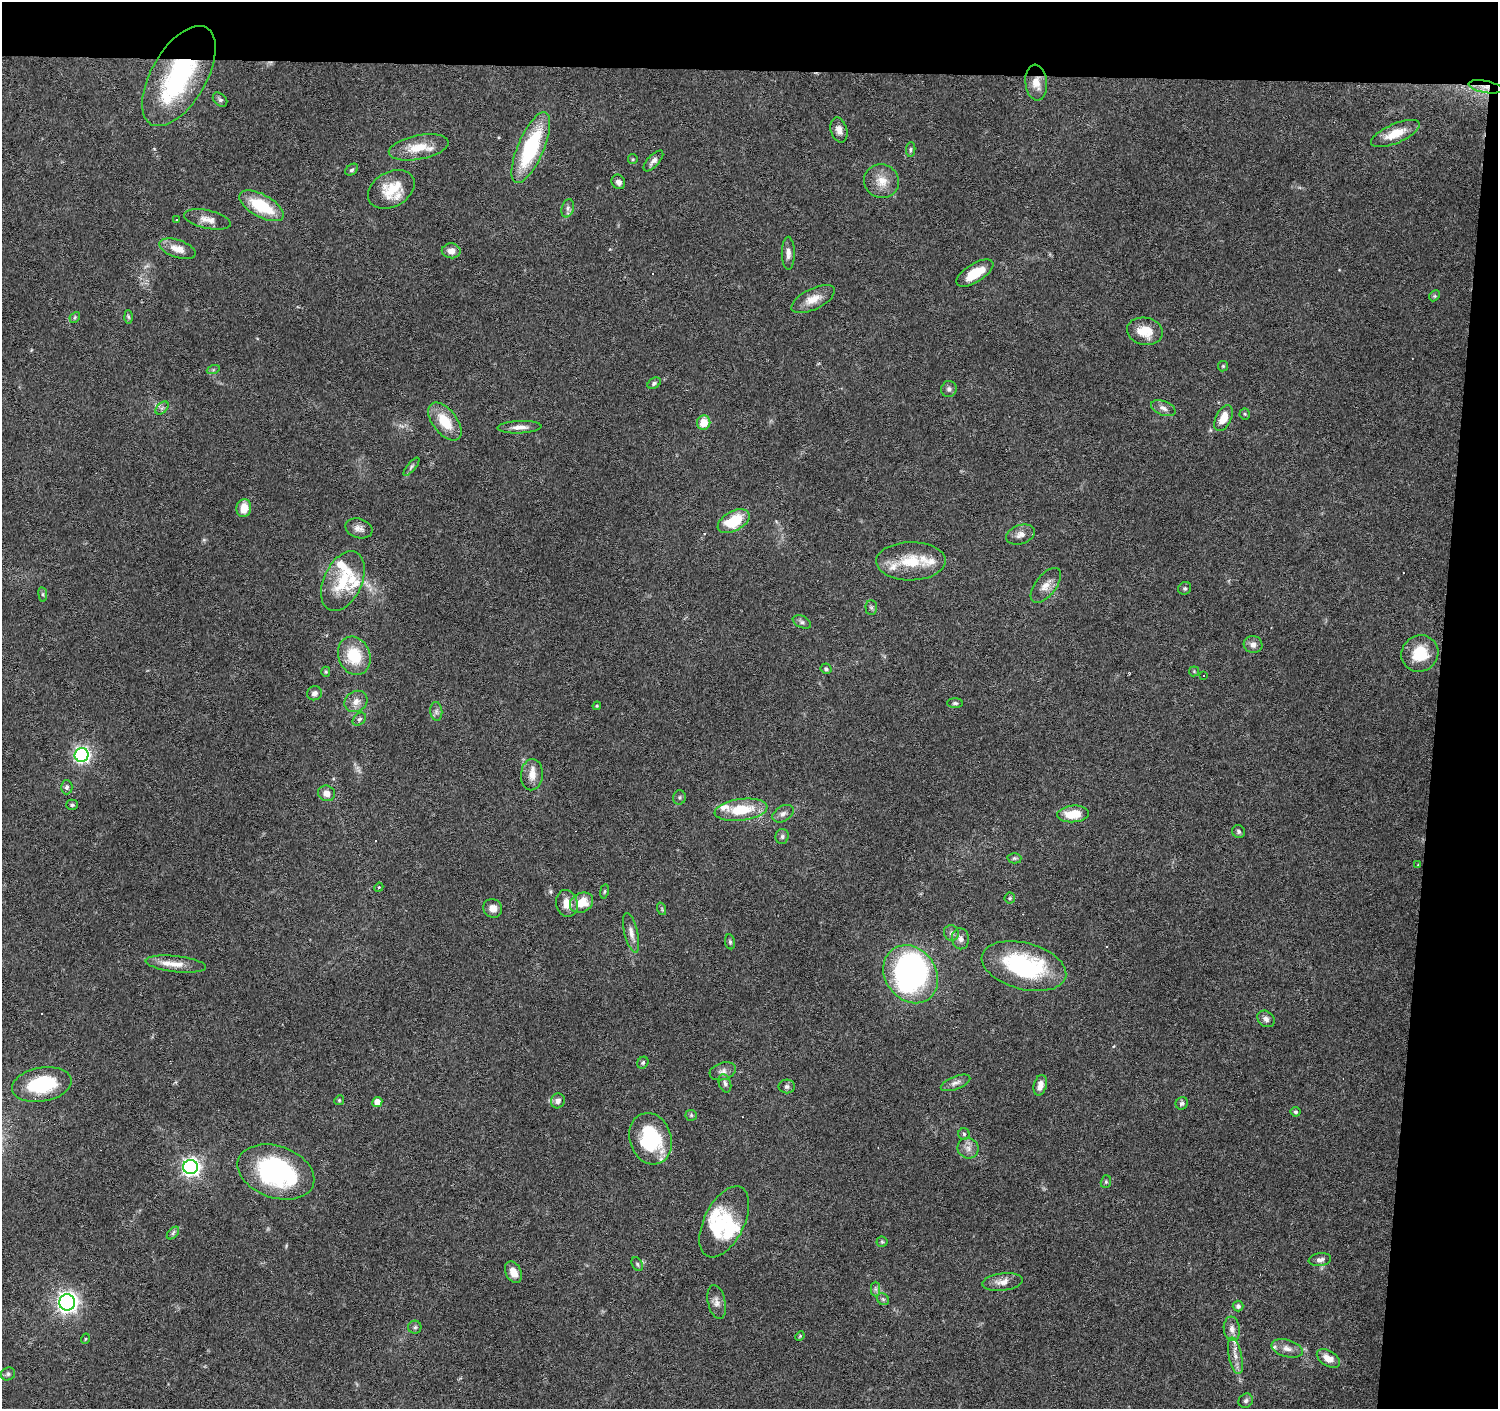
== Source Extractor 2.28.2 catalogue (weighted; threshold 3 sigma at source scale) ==
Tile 3 of 3 x 3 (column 3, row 1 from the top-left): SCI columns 2993-4488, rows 3043-4449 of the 4493 x 4730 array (HDU 1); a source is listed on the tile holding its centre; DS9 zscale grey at full resolution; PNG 1500 x 1411 px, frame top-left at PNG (2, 2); each listed source drawn as its Kron ellipse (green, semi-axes under 4 px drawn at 4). Shown black and unused: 9% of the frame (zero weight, under 3 of 6 exposures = <1% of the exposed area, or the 3 px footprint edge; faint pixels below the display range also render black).
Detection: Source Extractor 2.28.2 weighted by HDU 2 'WHT'; one run over the whole footprint, this tile lists its part. Background 0.0874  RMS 0.0044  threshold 0.0182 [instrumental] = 3 sigma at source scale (4.09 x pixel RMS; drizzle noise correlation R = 1.36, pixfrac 0.8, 0.0396/0.0396 arcsec/px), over >= 5 px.
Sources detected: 153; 1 too faint to see at this stretch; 2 inside a brighter object's white glare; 7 cosmic-ray / hot-pixel residue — neither listed nor drawn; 11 inside a brighter listed object's ellipse — not listed separately; the other 132 listed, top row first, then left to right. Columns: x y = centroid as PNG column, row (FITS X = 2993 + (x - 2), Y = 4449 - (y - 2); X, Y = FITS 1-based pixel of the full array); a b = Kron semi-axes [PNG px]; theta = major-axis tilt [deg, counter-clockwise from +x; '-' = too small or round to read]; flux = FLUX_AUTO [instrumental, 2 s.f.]
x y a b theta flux
179 76 56 27 60 57
1036 83 18 11 -84 5
1485 87 17 6 -10 3
220 100 8 6 -44 0.99
839 130 13 8 -74 2.8
1395 133 26 9 23 8.3
419 147 30 12 11 10
531 147 38 13 67 38
911 149 7 4 84 0.78
633 159 5 4 - 0.48
653 161 13 5 47 2
352 170 7 5 39 0.82
882 181 18 16 -30 6.6
618 182 7 6 - 2.1
391 189 25 17 30 13
262 206 24 11 -29 18
568 208 9 6 74 1.4
207 219 24 9 -12 3.9
176 220 2 2 - 0.35
178 249 19 8 -19 5.5
451 251 9 7 -4 3
788 253 16 6 -89 2.4
975 273 21 9 32 9.2
1434 296 6 4 45 0.61
813 299 24 10 26 5.7
75 317 6 4 48 0.67
128 317 6 4 -87 0.7
1145 331 18 13 -10 8.8
1223 366 5 5 - 0.57
213 370 6 4 19 0.65
654 383 7 5 32 0.84
949 389 8 7 - 1.5
162 408 8 4 44 0.93
1163 408 13 7 -20 2
1245 414 5 5 - 0.63
1223 418 14 7 64 6.4
445 421 22 12 -52 11
704 423 7 6 - 6.2
519 427 22 6 2 3.2
411 467 11 4 50 0.97
244 508 9 7 79 6
734 521 17 9 28 16
359 528 14 9 -18 2.6
1020 534 15 9 19 3
911 561 35 19 1 14
343 581 32 19 65 18
1046 585 21 10 52 4.3
1185 588 7 6 - 0.84
43 594 7 4 -82 0.69
871 608 7 6 - 0.96
802 622 10 5 -24 1.2
1253 644 9 8 - 2.2
1420 654 19 18 - 11
354 656 20 15 -68 15
826 669 5 5 - 0.71
1194 671 5 5 - 0.52
326 672 5 4 - 0.55
1204 676 3 3 - 1.8
314 693 7 7 - 1.8
356 701 12 10 34 3.2
955 703 8 5 0 0.85
597 706 4 4 - 0.47
436 711 9 6 -84 1.4
359 719 7 5 43 0.92
82 755 7 7 - 110
532 775 15 11 86 4.5
67 787 7 6 - 1
327 793 9 7 -25 2.9
679 797 7 6 - 0.91
72 805 6 5 - 0.71
741 810 26 11 7 15
783 814 11 7 32 1.9
1073 814 16 8 5 9.3
1238 832 7 6 - 0.92
782 836 7 6 - 1.1
1014 858 7 5 1 0.77
1418 865 3 3 - 0.31
379 887 5 3 - 0.4
604 891 7 3 81 0.56
1010 898 5 5 - 0.64
567 903 14 10 -75 4.9
582 903 12 9 28 8.3
493 908 10 9 - 3.1
662 909 6 4 -72 0.53
631 933 20 6 -77 3
951 933 8 7 - 1.3
960 939 10 8 -83 2
730 942 7 5 -80 0.76
176 964 30 8 -6 6
1024 966 43 23 -15 50
911 974 31 25 -54 110
1266 1019 9 7 -38 1.8
643 1063 6 5 - 0.78
723 1071 13 8 18 2.3
725 1083 9 6 -72 1.3
955 1083 15 6 22 2.2
42 1085 30 17 10 29
1040 1085 10 6 75 3
787 1086 8 7 - 1.3
339 1100 5 4 - 0.5
558 1101 7 7 - 2.1
377 1102 5 5 - 4.1
1182 1103 6 6 - 1.1
1296 1112 5 5 - 0.74
691 1115 5 5 - 0.66
964 1134 5 5 - 0.74
650 1139 26 21 -72 33
968 1148 11 10 - 2.7
191 1167 7 7 - 160
276 1172 39 26 -20 65
1106 1182 6 5 - 0.67
724 1222 38 20 63 19
173 1233 7 4 46 0.88
882 1242 5 5 - 0.59
1320 1260 11 6 8 1.6
637 1264 7 5 -61 0.83
513 1272 11 7 -63 4.4
1002 1282 20 8 7 4
876 1289 7 4 -89 1
883 1299 6 5 - 0.83
67 1302 8 8 - 210
717 1302 17 8 -78 2.7
1238 1306 5 5 - 1.4
415 1327 6 6 - 0.88
1232 1329 12 8 -83 2.6
800 1336 5 4 - 0.49
85 1339 5 3 - 0.4
1287 1348 16 8 -16 3.3
1235 1356 19 6 -78 3.3
1328 1358 13 7 -32 4.3
8 1374 7 6 - 0.99
1246 1401 7 6 - 1.1
Overlapping masked pixels (flux is a lower limit): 3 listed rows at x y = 179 76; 1036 83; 1485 87